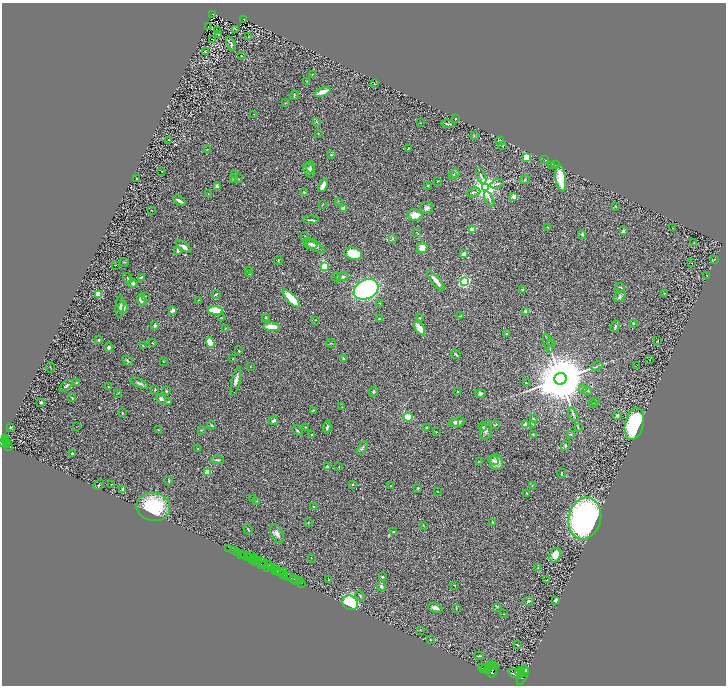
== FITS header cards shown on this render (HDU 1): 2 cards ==
NAXIS1  =                 1448
NAXIS2  =                 1367

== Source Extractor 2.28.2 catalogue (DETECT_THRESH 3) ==
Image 1448 x 1367 px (HDU 1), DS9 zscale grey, zoomed out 1/2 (1 PNG px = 2 x 2 image px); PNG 728 x 688 px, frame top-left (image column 1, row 1366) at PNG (2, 3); each listed source drawn as its Kron ellipse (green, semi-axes under 4 px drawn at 4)
Background 0.652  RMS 0.03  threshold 0.0914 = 3 sigma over >= 5 px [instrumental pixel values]
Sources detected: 335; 35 cannot appear on this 1/2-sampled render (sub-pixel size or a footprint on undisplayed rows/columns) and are neither listed nor drawn; the other 300 listed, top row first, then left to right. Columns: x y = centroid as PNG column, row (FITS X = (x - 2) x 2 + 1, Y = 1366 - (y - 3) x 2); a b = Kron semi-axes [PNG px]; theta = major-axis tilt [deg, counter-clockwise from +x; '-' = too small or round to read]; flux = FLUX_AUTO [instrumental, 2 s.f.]
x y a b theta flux
213 14 3 2 - 110
243 19 3 2 - 68
208 27 2 1 - 1.5
236 29 3 2 - 2.7
218 31 2 2 - 37
218 34 3 2 - 3.2
248 37 2 1 - 1.6
213 40 2 1 - 1.6
231 44 7 3 -71 10
205 51 2 1 - 40
241 55 3 2 - 3.9
312 74 3 2 - 2.6
307 81 3 2 - 3.3
375 84 4 2 - 5.7
322 92 8 3 21 57
294 95 5 2 - 3.8
285 103 3 2 - 2.8
254 114 2 1 - 1.6
455 118 2 2 - 2.2
316 122 4 3 - 5.6
420 123 2 1 - 3.7
448 124 7 2 -3 8.8
318 133 2 2 - 4.2
474 136 3 3 - 5
169 140 2 2 - 2.7
500 141 4 2 - 6.5
503 146 2 2 - 1.9
408 148 4 2 - 2.1
207 149 2 1 - 2.1
331 155 3 2 - 4.2
527 157 3 3 - 350
545 160 2 1 - 1.6
551 165 2 2 - 3.5
555 165 2 1 - 1.2
310 167 6 4 -86 8.8
309 170 8 5 -73 20
162 171 2 1 - 1.5
455 173 4 4 - 14
235 175 3 2 - 3.3
452 175 4 3 - 4.7
481 176 9 2 -67 10
561 178 13 5 -82 100
136 179 2 2 - 3.3
233 179 3 2 - 2.7
238 179 3 2 - 2.9
525 180 5 3 - 5.3
437 181 3 2 - 2.3
497 184 7 2 18 8.4
323 185 7 3 63 38
427 185 2 2 - 6.2
217 187 2 2 - 78
485 188 4 4 - 7100
304 192 2 2 - 9
473 192 7 2 17 8.5
208 194 2 2 - 2.5
514 196 2 2 - 140
489 199 8 2 -66 8.4
179 201 7 3 -33 18
338 201 3 3 - 3.5
322 204 3 1 - 3.2
615 206 3 2 - 3.1
344 208 3 3 - 46
426 208 6 6 - 18
151 210 2 1 - 2.5
415 215 7 5 -5 57
311 220 8 2 2 10
548 227 3 2 - 2.5
672 228 2 2 - 2.1
472 230 2 2 - 200
623 231 2 2 - 14
417 232 2 2 - 2.1
582 234 4 4 - 7.4
305 237 3 2 - 4.3
393 239 3 2 - 3.4
694 243 2 1 - 1.5
311 244 6 5 - 13
314 246 12 4 -29 27
184 247 9 4 -36 26
422 248 5 5 - 49
178 251 4 3 - 13
353 254 9 6 -18 130
464 254 4 3 - 34
278 260 4 2 - 4.3
714 260 2 2 - 2
124 262 4 2 - 3.1
691 263 2 1 - 30
116 265 2 1 - 3.4
324 266 3 3 - 330
249 270 2 1 - 1.3
249 274 2 2 - 10
706 275 2 1 - 1.7
141 277 3 2 - 9.6
336 277 4 3 - 5.5
342 277 6 3 7 11
128 278 5 3 - 6.6
436 281 12 3 -50 41
464 282 3 3 - 1100
133 283 4 4 - 11
620 287 4 2 - 6.6
366 289 13 9 28 1400
522 290 3 3 - 8
664 293 2 2 - 2.1
98 294 3 3 - 230
216 294 5 2 - 8.2
145 296 3 3 - 3.7
620 296 6 5 - 11
291 298 11 4 -47 240
141 299 6 4 -82 26
198 300 2 1 - 1.6
379 303 3 2 - 3
120 307 11 2 85 16
123 307 5 5 - 39
173 310 2 2 - 52
215 310 7 4 -8 130
526 311 2 2 - 67
461 316 3 3 - 5.2
222 318 3 2 - 3.6
265 318 4 2 - 3.4
419 318 3 3 - 5.1
379 319 2 2 - 6
315 320 3 2 - 2.9
633 323 3 2 - 7.8
155 326 3 2 - 16
272 327 8 4 -3 70
615 327 6 3 58 7.7
225 328 3 2 - 2.6
420 328 8 4 -56 80
507 333 2 2 - 14
99 340 3 3 - 6.4
658 341 2 1 - 1.6
152 343 2 2 - 2.2
210 343 5 3 - 160
331 343 5 2 - 3.7
548 343 10 2 -73 11
552 343 2 2 - 2.3
143 346 3 2 - 4.7
109 347 4 4 - 14
239 351 3 2 - 3.8
456 354 5 2 - 5.3
343 358 2 2 - 22
233 359 2 2 - 3.9
650 360 2 1 - 1.5
128 361 6 3 -44 6.5
163 361 2 2 - 7
250 366 2 2 - 2.5
597 366 6 2 25 6
636 366 3 2 - 2.2
50 367 5 2 - 2.9
560 379 6 6 - 65000
236 381 15 3 77 27
77 383 3 3 - 5.9
139 383 9 3 -26 15
526 383 2 2 - 2.9
66 386 8 3 41 10
109 387 3 2 - 3.5
583 388 3 2 - 8.7
155 390 3 2 - 3.2
166 391 3 2 - 5.6
587 391 4 2 - 7.7
374 392 5 3 - 8.8
457 392 2 2 - 7.9
118 393 3 2 - 2.8
480 393 5 4 - 11
72 398 4 2 - 5.7
161 399 5 4 - 16
596 401 3 2 - 3.3
41 402 3 2 - 7.5
168 402 4 4 - 5.6
593 404 3 2 - 2.3
342 407 2 1 - 1.8
313 410 4 3 - 4.2
122 413 3 2 - 3.9
573 415 7 3 -65 10
617 415 5 4 - 8.8
408 417 5 4 - 110
533 419 3 2 - 3.3
273 421 4 3 - 15
454 422 3 3 - 7.9
457 422 8 4 13 31
533 424 4 2 - 3.5
634 424 16 9 76 580
212 425 4 3 - 5.2
495 425 5 2 - 5.5
526 425 2 2 - 110
483 426 4 3 - 5.4
10 427 2 2 - 11
76 427 2 1 - 1.3
305 427 2 2 - 8.7
327 427 5 2 - 12
427 428 4 3 - 7
578 428 3 2 - 3.8
158 430 3 2 - 2.9
201 430 3 2 - 3.4
297 430 6 3 -45 9.3
486 430 10 5 74 19
436 432 2 2 - 2.1
312 434 2 2 - 5.1
571 434 4 3 - 4
533 435 4 2 - 4.2
6 439 4 3 - 610
6 441 4 1 - 520
3 442 2 2 - 1000
7 443 4 3 - 190
7 445 2 2 - 210
9 446 3 2 - 300
565 446 5 3 - 6.8
362 448 8 3 62 10
198 449 3 2 - 2.8
72 453 2 2 - 5.8
217 460 6 3 -2 8.5
493 460 5 4 - 14
479 461 3 2 - 2.8
496 462 8 6 -73 50
327 467 2 2 - 21
339 467 4 2 - 3
208 472 3 2 - 75
562 473 5 2 - 3.4
169 481 4 2 - 3.7
111 484 2 1 - 2.6
352 484 2 2 - 6.8
98 485 6 2 42 4.4
390 486 3 2 - 2.6
532 486 3 2 - 2.6
418 488 3 3 - 5.6
123 490 3 3 - 17
437 492 2 1 - 2.1
527 493 4 2 - 4
252 499 2 2 - 2.5
256 501 3 3 - 3
153 507 17 14 -10 340
314 507 4 2 - 7.6
585 518 21 16 76 2000
308 522 2 2 - 2
493 522 3 3 - 5
423 525 3 2 - 2.8
248 530 5 2 - 4.8
394 532 2 2 - 8.1
277 534 10 6 -67 29
229 549 3 1 - 15
233 551 3 2 - 66
238 553 2 1 - 210
242 555 2 2 - 790
555 555 7 5 70 86
245 556 2 2 - 87
248 556 3 2 - 73
251 556 2 1 - 23
250 558 2 1 - 99
254 558 2 1 - 350
311 558 2 1 - 1.4
252 560 2 1 - 77
259 560 2 1 - 370
255 561 3 1 - 410
263 562 3 2 - 450
261 564 4 1 - 420
264 564 2 2 - 330
269 564 3 1 - 380
267 567 3 2 - 600
538 567 4 2 - 3
271 568 2 2 - 680
275 568 3 2 - 780
278 570 3 2 - 710
276 571 2 1 - 160
284 571 3 1 - 37
280 572 4 1 - 65
284 574 2 2 - 550
287 575 2 1 - 450
382 576 2 2 - 4.5
289 577 4 2 - 770
293 579 3 2 - 100
297 580 2 1 - 58
300 580 3 1 - 220
329 580 2 2 - 2.1
547 580 2 2 - 6.6
301 583 2 1 - 25
454 585 2 2 - 2.7
381 586 5 4 - 12
360 596 5 2 - 4.9
556 600 4 2 - 21
528 601 5 4 - 7.5
350 603 8 7 - 460
497 607 3 3 - 4.2
435 608 7 4 -14 25
456 609 3 2 - 2.9
503 614 3 1 - 2
420 630 3 2 - 3.2
430 640 2 2 - 2.8
517 645 2 1 - 3
479 656 4 3 - 5.3
490 666 5 2 - 4100
493 667 3 2 - 2200
495 667 2 1 - 540
483 668 5 2 - 4000
485 669 5 3 - 6700
525 669 3 2 - 650
487 670 3 2 - 2900
492 671 6 3 73 5100
520 671 5 2 - 3600
523 672 5 3 - 4700
515 674 7 4 -21 13000
523 676 9 3 61 4300
At the frame edge (FLAGS 8, measured only in part): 1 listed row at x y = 3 442
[35 sub-pixel or undisplayed-footprint detections neither listed nor drawn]